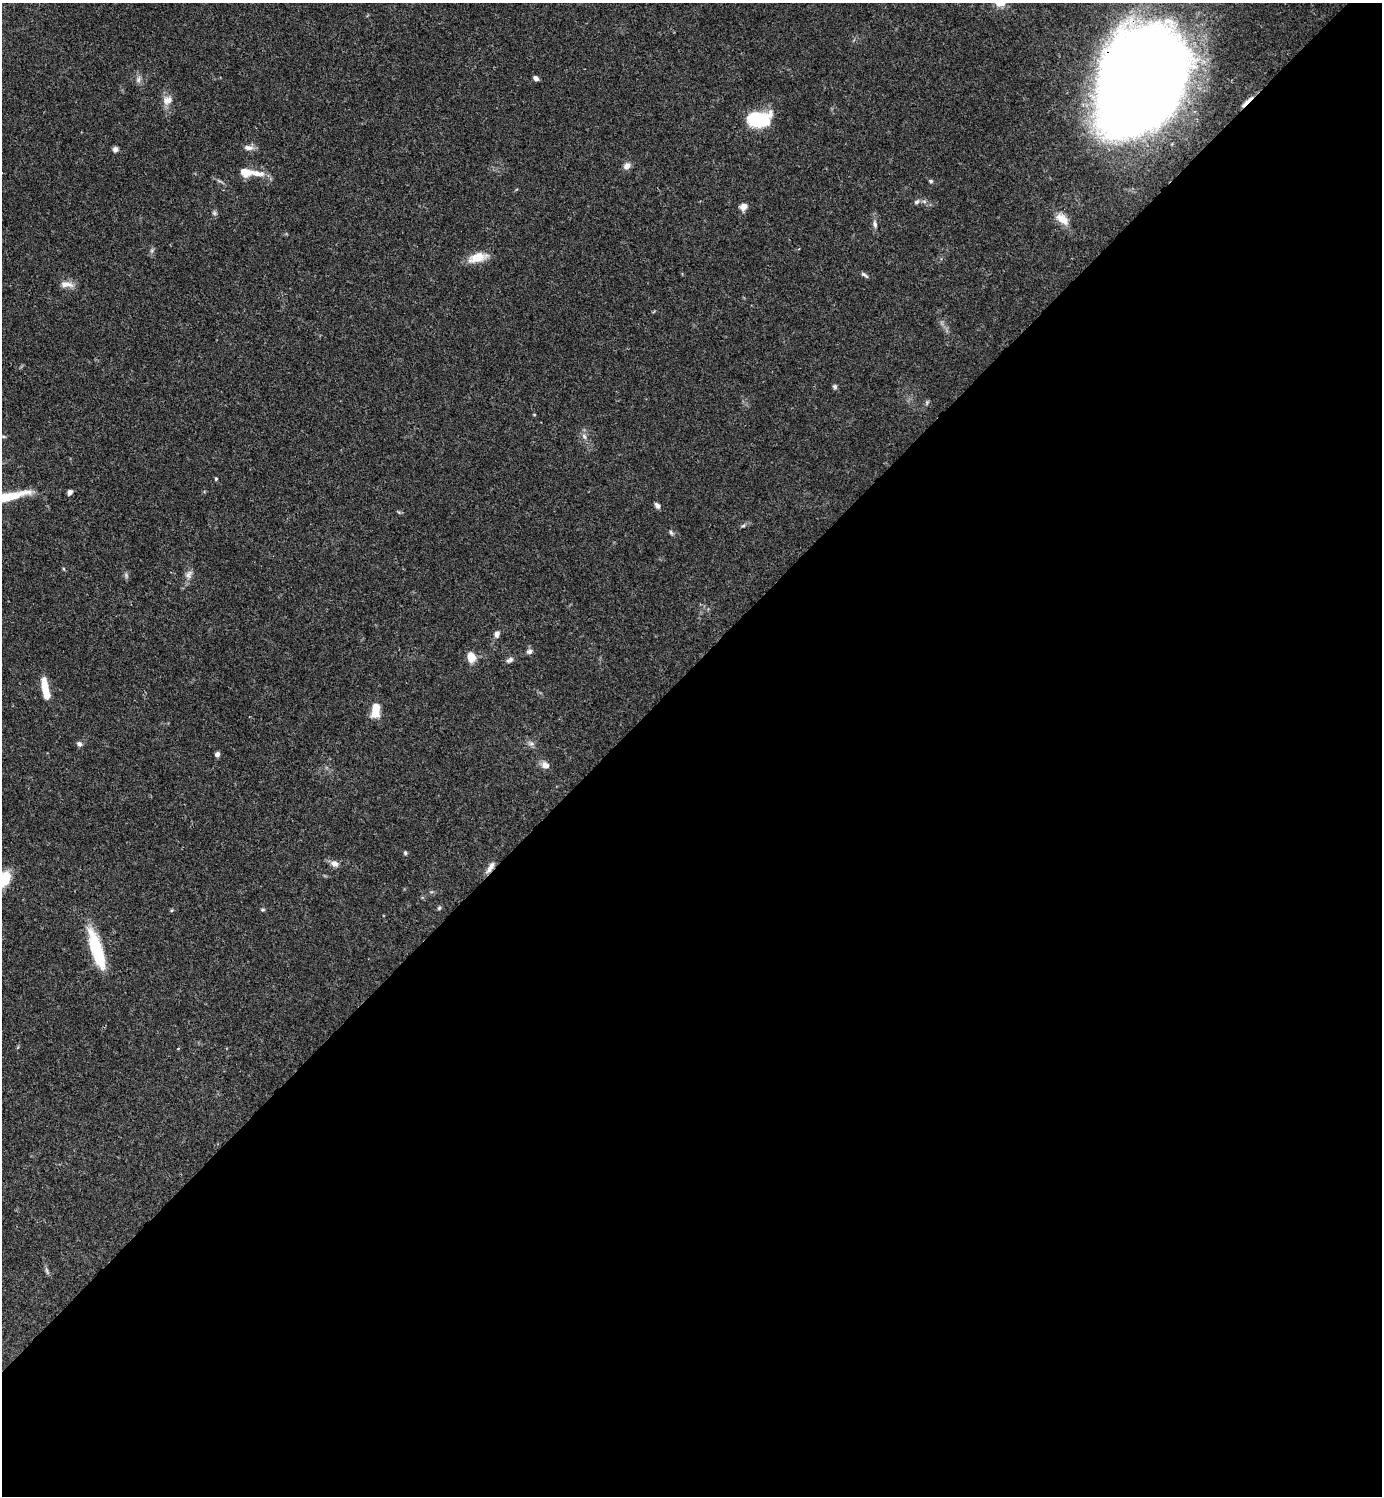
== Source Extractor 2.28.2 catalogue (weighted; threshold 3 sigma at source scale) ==
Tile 15 of 4 x 4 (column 3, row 4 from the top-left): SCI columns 3062-4441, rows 1-1494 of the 5980 x 5981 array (HDU 1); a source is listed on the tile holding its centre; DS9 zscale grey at full resolution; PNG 1384 x 1498 px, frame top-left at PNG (2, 3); no overlay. Shown black and unused: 55% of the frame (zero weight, under 3 of 4 exposures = <1% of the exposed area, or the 3 px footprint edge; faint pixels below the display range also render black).
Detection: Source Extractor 2.28.2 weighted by HDU 2 'WHT'; one run over the whole footprint, this tile lists its part. Background 0.0381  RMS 0.0026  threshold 0.0118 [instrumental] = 3 sigma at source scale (4.5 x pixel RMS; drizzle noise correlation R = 1.50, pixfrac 1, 0.05/0.05 arcsec/px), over >= 5 px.
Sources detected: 51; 2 inside a brighter listed object's ellipse — not listed separately; the other 49 listed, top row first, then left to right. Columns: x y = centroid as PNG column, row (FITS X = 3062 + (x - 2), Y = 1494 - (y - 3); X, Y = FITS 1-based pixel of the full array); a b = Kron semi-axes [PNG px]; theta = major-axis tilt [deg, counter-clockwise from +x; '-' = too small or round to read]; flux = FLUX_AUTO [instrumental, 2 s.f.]
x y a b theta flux
536 78 6 4 -34 0.87
138 79 10 6 73 0.97
1142 80 84 62 61 570
167 100 14 12 30 2.3
1247 101 24 4 44 2
757 119 15 10 1 27
248 147 14 7 -6 1.4
115 149 7 6 - 0.83
627 166 9 7 56 1.4
245 172 11 8 -19 3.6
931 181 6 4 -16 0.43
917 202 7 5 43 0.7
743 207 9 7 33 1.7
214 213 7 5 -46 0.51
1062 219 19 10 -38 3
875 224 11 6 -80 0.97
152 250 7 4 72 0.49
478 257 24 10 15 4.6
864 275 11 4 -37 0.6
66 284 18 8 -3 2.1
835 387 6 5 - 0.56
927 402 7 4 18 0.41
584 436 9 5 -54 0.87
216 479 4 3 - 0.36
70 492 6 5 - 0.9
7 497 56 9 13 11
657 505 8 5 -54 0.87
743 525 6 4 29 0.45
671 532 7 4 -63 0.5
189 574 13 8 56 1.4
126 575 8 4 -89 0.54
497 634 8 6 73 1.1
529 651 8 7 - 0.83
471 657 10 7 -69 3.7
510 660 10 6 29 0.87
45 686 19 7 -81 4.5
375 710 15 9 81 4.6
79 744 7 6 - 0.84
531 744 7 4 -1 0.65
217 754 5 5 - 0.87
545 765 11 9 -32 1.7
405 853 5 4 - 0.46
334 863 11 8 -20 1.4
490 867 16 6 59 1.7
3 879 13 10 49 11
439 908 5 5 - 0.39
262 910 7 3 0 0.33
97 949 47 12 -73 14
47 1271 12 4 -66 0.63
Overlapping masked pixels (flux is a lower limit): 3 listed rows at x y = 1142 80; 1247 101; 490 867
Isophote crosses this tile's border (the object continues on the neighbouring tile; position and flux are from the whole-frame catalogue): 2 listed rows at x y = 7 497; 3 879